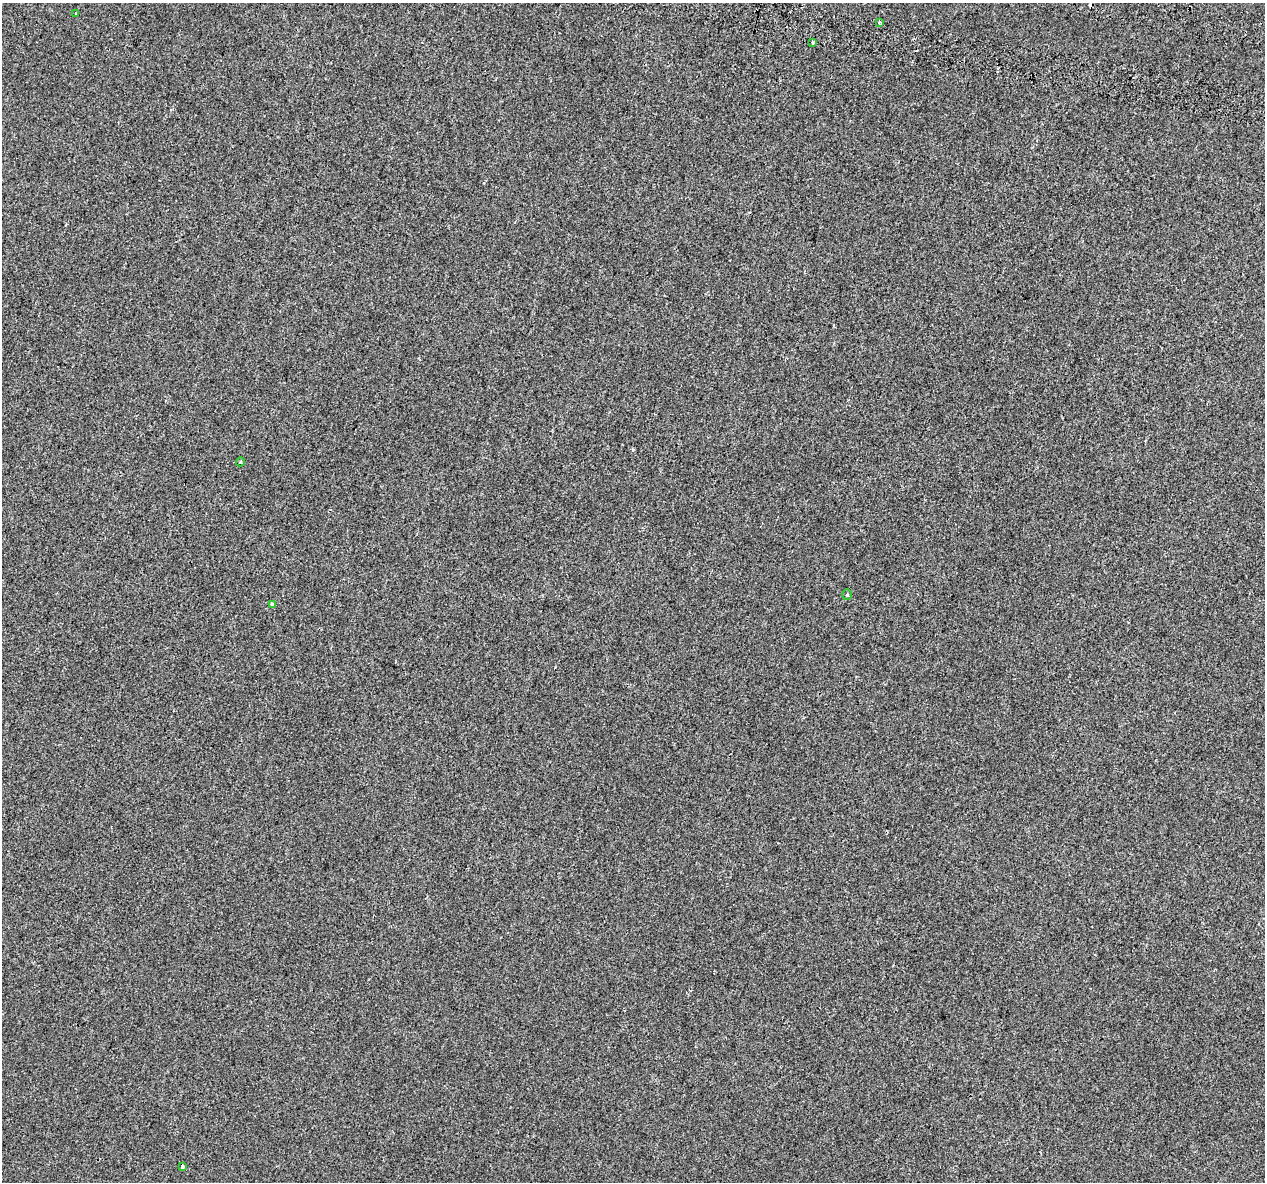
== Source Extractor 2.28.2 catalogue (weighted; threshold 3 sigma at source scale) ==
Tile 10 of 4 x 4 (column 2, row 3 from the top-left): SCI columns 1360-2622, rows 1566-2745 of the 5235 x 5432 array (HDU 1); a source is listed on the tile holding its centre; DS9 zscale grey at full resolution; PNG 1267 x 1184 px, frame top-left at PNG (2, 3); each listed source drawn as its Kron ellipse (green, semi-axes under 4 px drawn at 4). Shown black and unused: <1% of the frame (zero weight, under 2 of 3 exposures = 7% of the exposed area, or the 3 px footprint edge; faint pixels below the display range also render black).
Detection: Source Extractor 2.28.2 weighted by HDU 2 'WHT'; one run over the whole footprint, this tile lists its part. Background -3.38e-04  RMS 0.0045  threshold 0.0203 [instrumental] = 3 sigma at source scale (4.5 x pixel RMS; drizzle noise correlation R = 1.50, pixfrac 1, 0.0396/0.0396 arcsec/px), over >= 5 px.
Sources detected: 8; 1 cosmic-ray / hot-pixel residue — neither listed nor drawn; the other 7 listed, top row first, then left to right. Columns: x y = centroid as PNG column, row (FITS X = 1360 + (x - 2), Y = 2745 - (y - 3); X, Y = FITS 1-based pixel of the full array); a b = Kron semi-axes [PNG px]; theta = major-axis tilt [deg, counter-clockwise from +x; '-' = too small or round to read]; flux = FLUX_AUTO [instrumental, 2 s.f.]
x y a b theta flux
76 13 3 2 - 0.62
879 22 3 3 - 0.99
813 42 4 3 - 4.4
240 462 4 3 - 1.1
847 595 5 4 - 0.65
273 604 4 3 - 6.6
182 1167 4 3 - 1.5
Overlapping masked pixels (flux is a lower limit): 2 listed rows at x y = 813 42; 182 1167